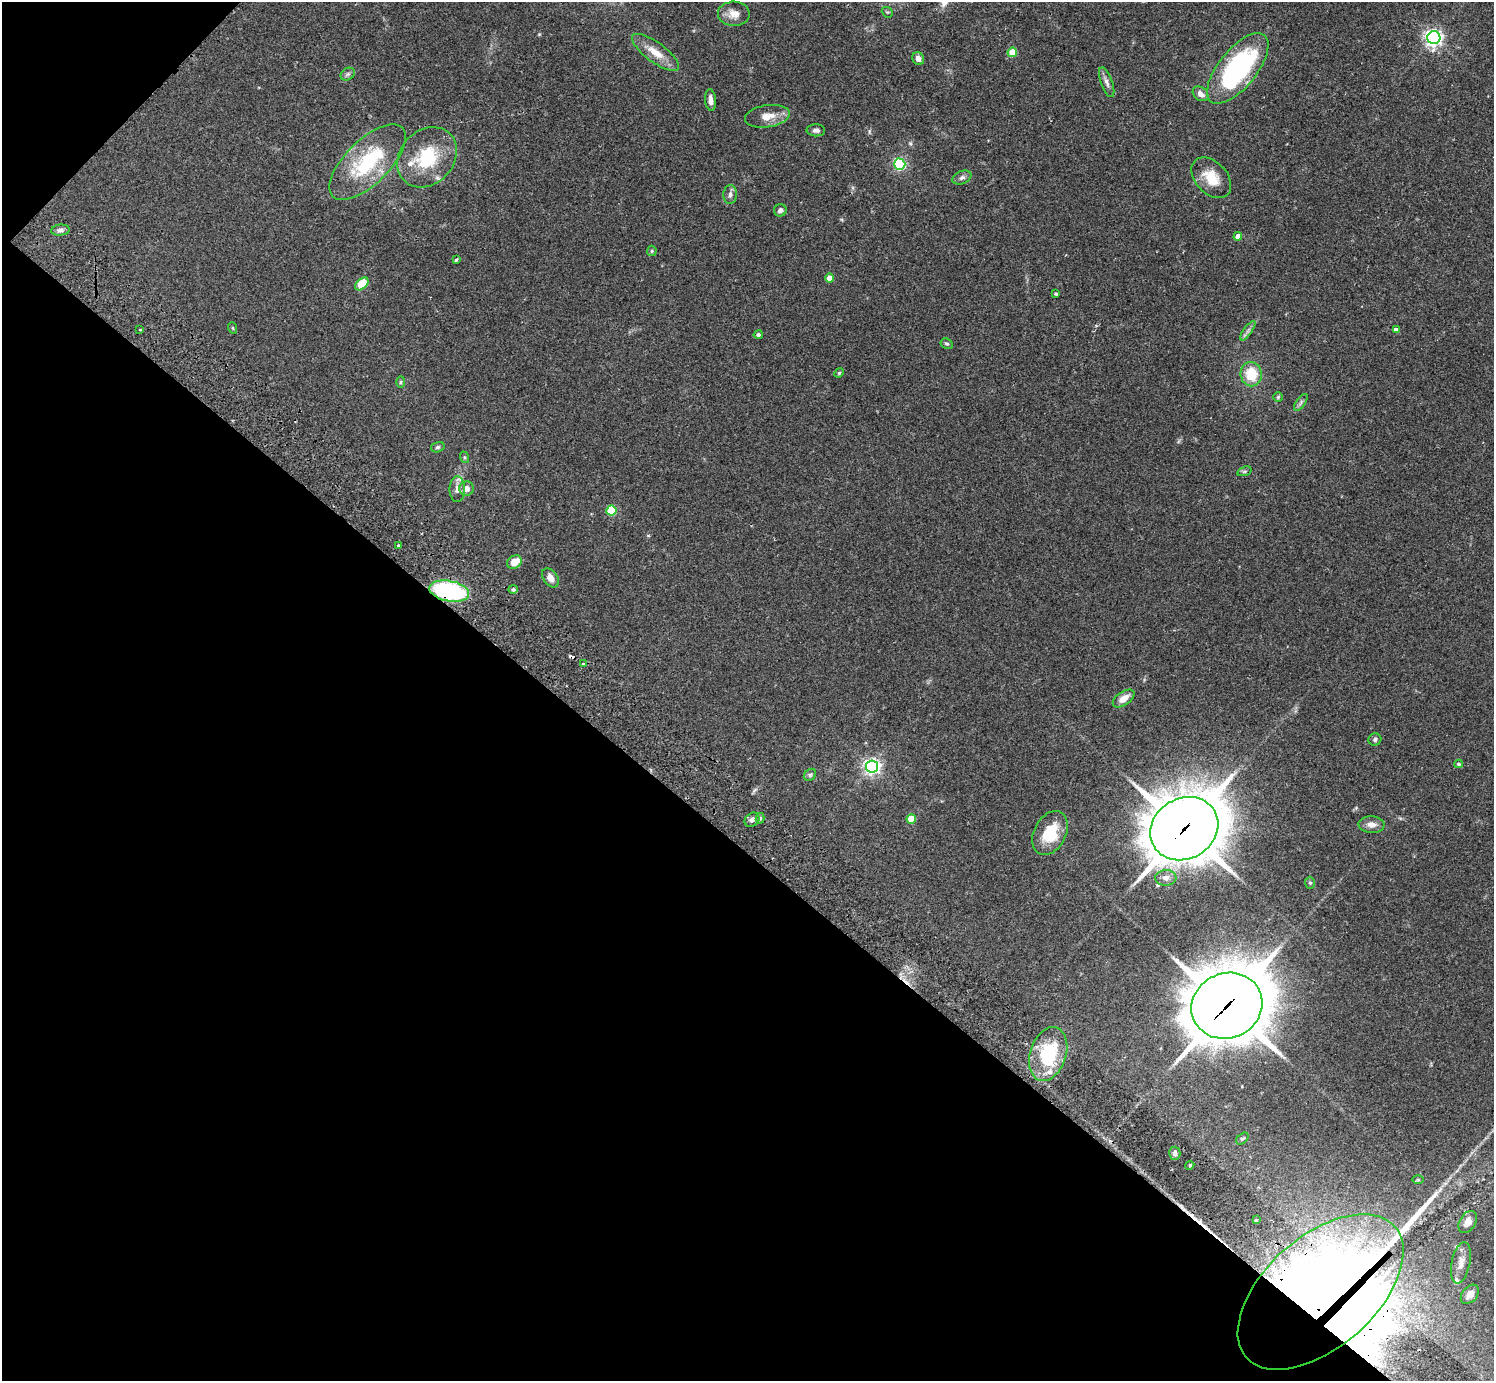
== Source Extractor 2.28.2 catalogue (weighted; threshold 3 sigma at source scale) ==
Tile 9 of 4 x 4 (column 1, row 3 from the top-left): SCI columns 46-1537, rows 1726-3104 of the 6059 x 6069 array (HDU 1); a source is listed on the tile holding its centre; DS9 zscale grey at full resolution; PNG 1496 x 1383 px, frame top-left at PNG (2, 2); each listed source drawn as its Kron ellipse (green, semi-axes under 4 px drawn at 4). Shown black and unused: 40% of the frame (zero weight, under 2 of 3 exposures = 3% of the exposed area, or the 3 px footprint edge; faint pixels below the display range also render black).
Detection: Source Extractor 2.28.2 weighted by HDU 2 'WHT'; one run over the whole footprint, this tile lists its part. Background 0.107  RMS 0.0065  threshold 0.029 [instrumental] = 3 sigma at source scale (4.5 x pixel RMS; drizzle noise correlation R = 1.50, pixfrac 1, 0.05/0.05 arcsec/px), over >= 5 px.
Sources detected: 88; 1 inside a brighter object's white glare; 5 cosmic-ray / hot-pixel residue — neither listed nor drawn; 8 inside a brighter listed object's ellipse — not listed separately; the other 74 listed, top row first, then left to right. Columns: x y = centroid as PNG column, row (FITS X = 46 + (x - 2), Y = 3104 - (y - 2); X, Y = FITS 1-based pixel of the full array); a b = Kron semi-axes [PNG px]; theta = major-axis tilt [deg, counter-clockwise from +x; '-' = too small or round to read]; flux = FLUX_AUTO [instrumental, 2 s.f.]
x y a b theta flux
887 12 6 4 -41 0.9
734 14 16 12 -1 6.1
1434 38 6 6 - 260
655 52 28 10 -36 10
1012 52 5 4 - 18
918 58 6 5 - 3.5
1238 68 43 19 51 110
348 74 7 5 35 1.4
1107 82 16 5 -70 2.8
1201 94 9 6 -39 3.7
711 100 11 5 -84 3.4
767 116 22 11 8 7.8
816 130 9 6 -1 2.1
427 157 33 26 46 36
368 162 49 22 45 49
900 164 5 5 - 87
962 178 10 6 23 2.1
1211 178 24 15 -47 14
730 194 9 7 87 2.3
780 210 6 6 - 2.4
60 230 9 5 6 2.2
1238 236 4 4 - 5.5
652 251 5 5 - 0.76
456 260 3 3 - 1
830 278 4 4 - 6.3
362 284 8 5 42 26
1056 294 3 3 - 0.94
233 328 6 3 -70 0.67
140 329 3 2 - 0.57
1396 330 4 4 - 2.7
1248 331 12 3 55 1.8
758 335 4 4 - 1.4
947 344 6 5 - 1.1
839 373 5 4 - 0.73
1251 374 12 10 -80 18
401 382 6 4 88 0.86
1278 397 5 4 - 0.9
1301 402 9 4 56 1.6
438 447 7 5 15 1.2
464 457 6 4 -72 0.76
1244 471 7 4 18 1.1
457 489 13 7 -89 3.8
467 489 7 7 - 4.3
611 510 5 5 - 32
398 545 3 3 - 1.1
514 562 8 6 36 8.4
550 578 10 7 -55 4.8
513 589 5 4 - 0.97
449 591 20 10 -10 89
583 664 3 3 - 1.9
1124 698 12 6 35 6.2
1375 739 6 6 - 1.3
1459 764 4 3 - 1
872 766 6 6 - 230
810 775 7 5 43 1.3
760 818 5 4 - 1.3
911 819 4 4 - 17
752 820 8 6 40 2.4
1371 825 13 8 -4 4.6
1184 829 35 30 31 3100
1050 833 23 16 63 19
1166 878 10 7 3 4.3
1310 883 6 5 - 1
1227 1006 36 32 23 3800
1048 1054 27 18 72 38
1242 1139 7 4 42 1.2
1175 1153 6 5 - 2.3
1190 1165 4 3 - 0.65
1418 1180 6 4 0 0.74
1256 1220 3 3 - 1.6
1468 1222 12 8 59 6.2
1461 1263 21 9 79 6.4
1320 1292 99 55 42 1800
1470 1294 11 7 48 4.8
Overlapping masked pixels (flux is a lower limit): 4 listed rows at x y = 449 591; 1184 829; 1227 1006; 1320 1292